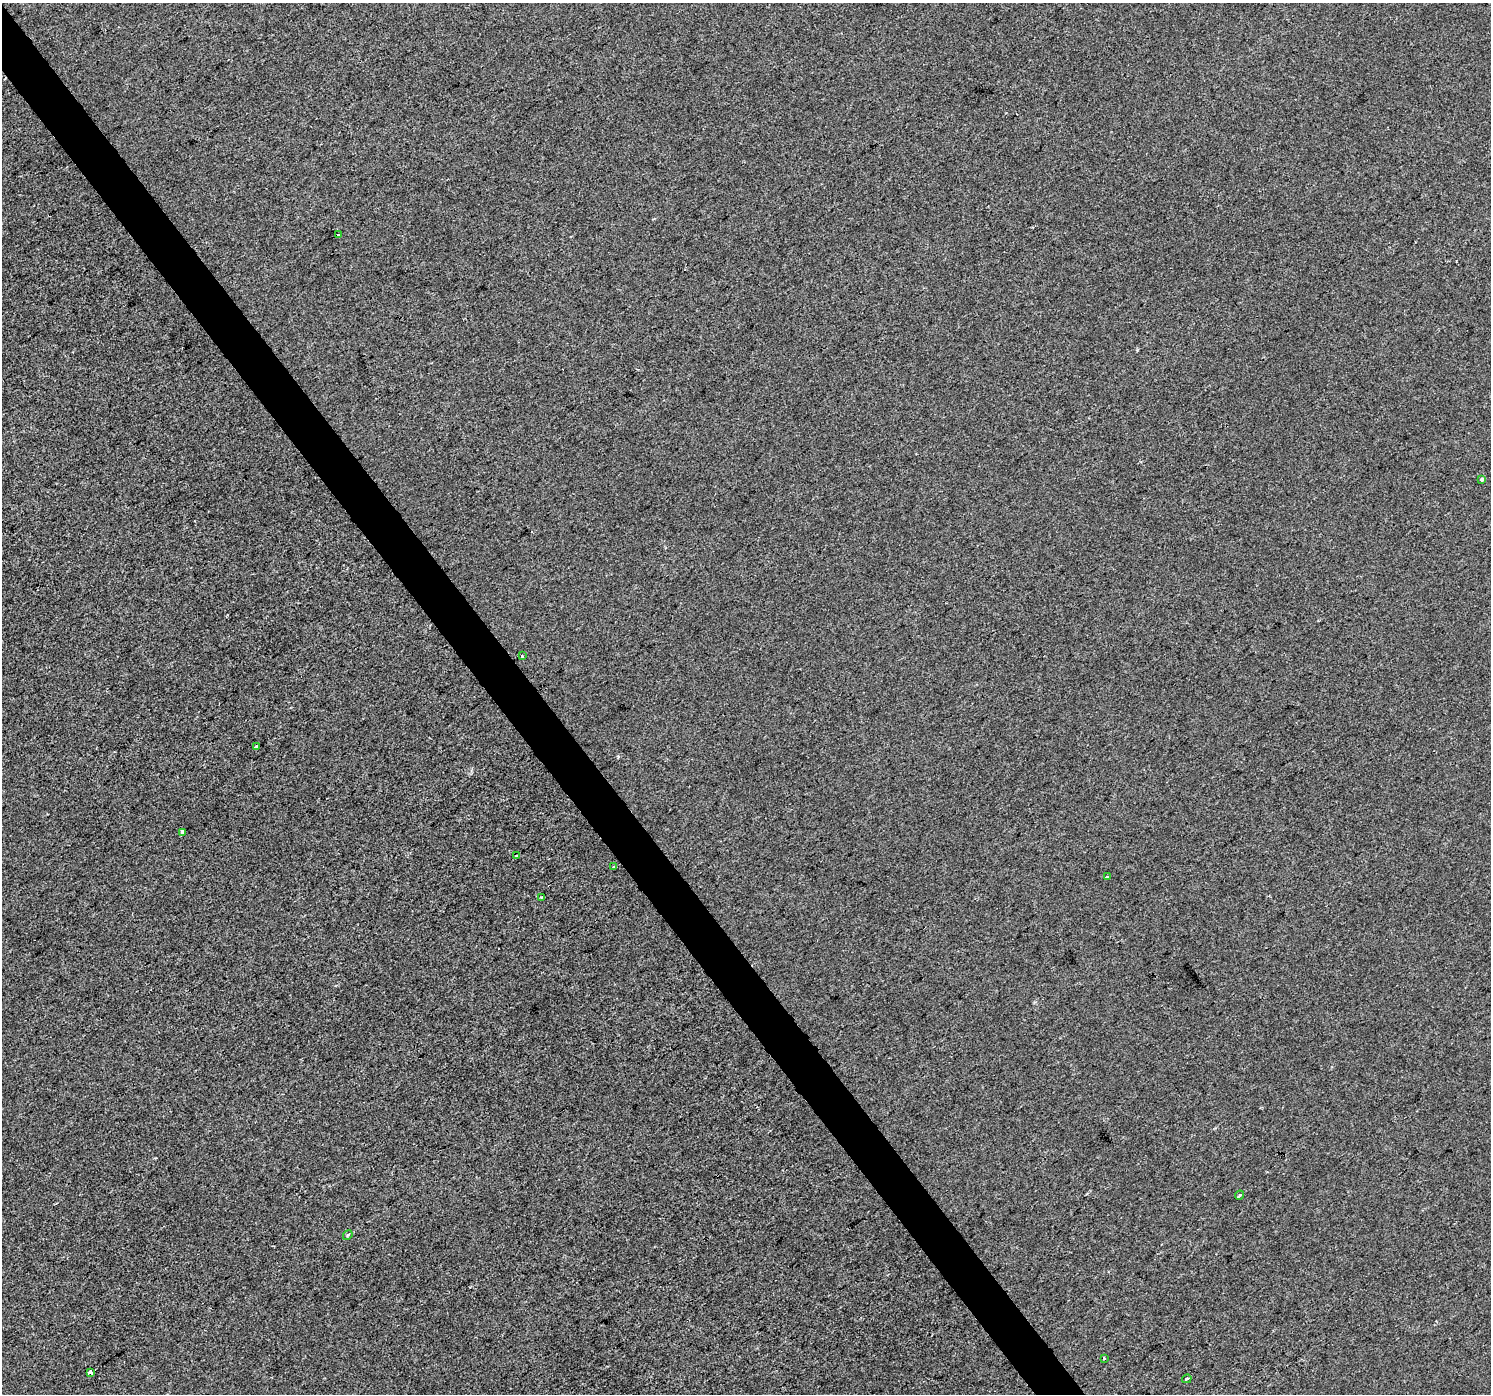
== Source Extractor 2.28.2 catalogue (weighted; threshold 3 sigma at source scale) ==
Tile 11 of 4 x 4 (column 3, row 3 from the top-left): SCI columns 2981-4469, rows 1585-2976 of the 5957 x 5889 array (HDU 1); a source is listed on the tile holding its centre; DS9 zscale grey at full resolution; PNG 1493 x 1396 px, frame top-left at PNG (2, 3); each listed source drawn as its Kron ellipse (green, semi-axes under 4 px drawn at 4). Shown black and unused: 3% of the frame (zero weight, under 2 of 3 exposures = <1% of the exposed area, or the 3 px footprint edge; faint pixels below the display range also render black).
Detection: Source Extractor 2.28.2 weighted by HDU 2 'WHT'; one run over the whole footprint, this tile lists its part. Background -2.38e-04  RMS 0.0056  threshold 0.0251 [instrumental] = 3 sigma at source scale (4.5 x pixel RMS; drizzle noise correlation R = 1.50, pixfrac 1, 0.0396/0.0396 arcsec/px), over >= 5 px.
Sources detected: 15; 1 cosmic-ray / hot-pixel residue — neither listed nor drawn; the other 14 listed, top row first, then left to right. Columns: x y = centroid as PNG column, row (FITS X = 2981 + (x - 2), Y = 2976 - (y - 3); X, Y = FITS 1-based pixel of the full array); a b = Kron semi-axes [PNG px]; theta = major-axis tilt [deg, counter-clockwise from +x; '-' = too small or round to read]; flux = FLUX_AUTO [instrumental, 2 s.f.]
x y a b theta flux
338 234 4 2 - 0.52
1482 479 4 3 - 2.7
522 656 3 2 - 0.73
256 747 3 3 - 13
182 832 4 3 - 2
516 856 3 2 - 0.87
614 866 3 3 - 1.2
1107 877 3 3 - 0.84
542 897 3 3 - 0.55
1240 1195 5 2 - 0.75
348 1235 5 4 - 0.83
1104 1358 3 3 - 1.3
91 1372 4 3 - 27
1187 1379 5 3 - 0.89